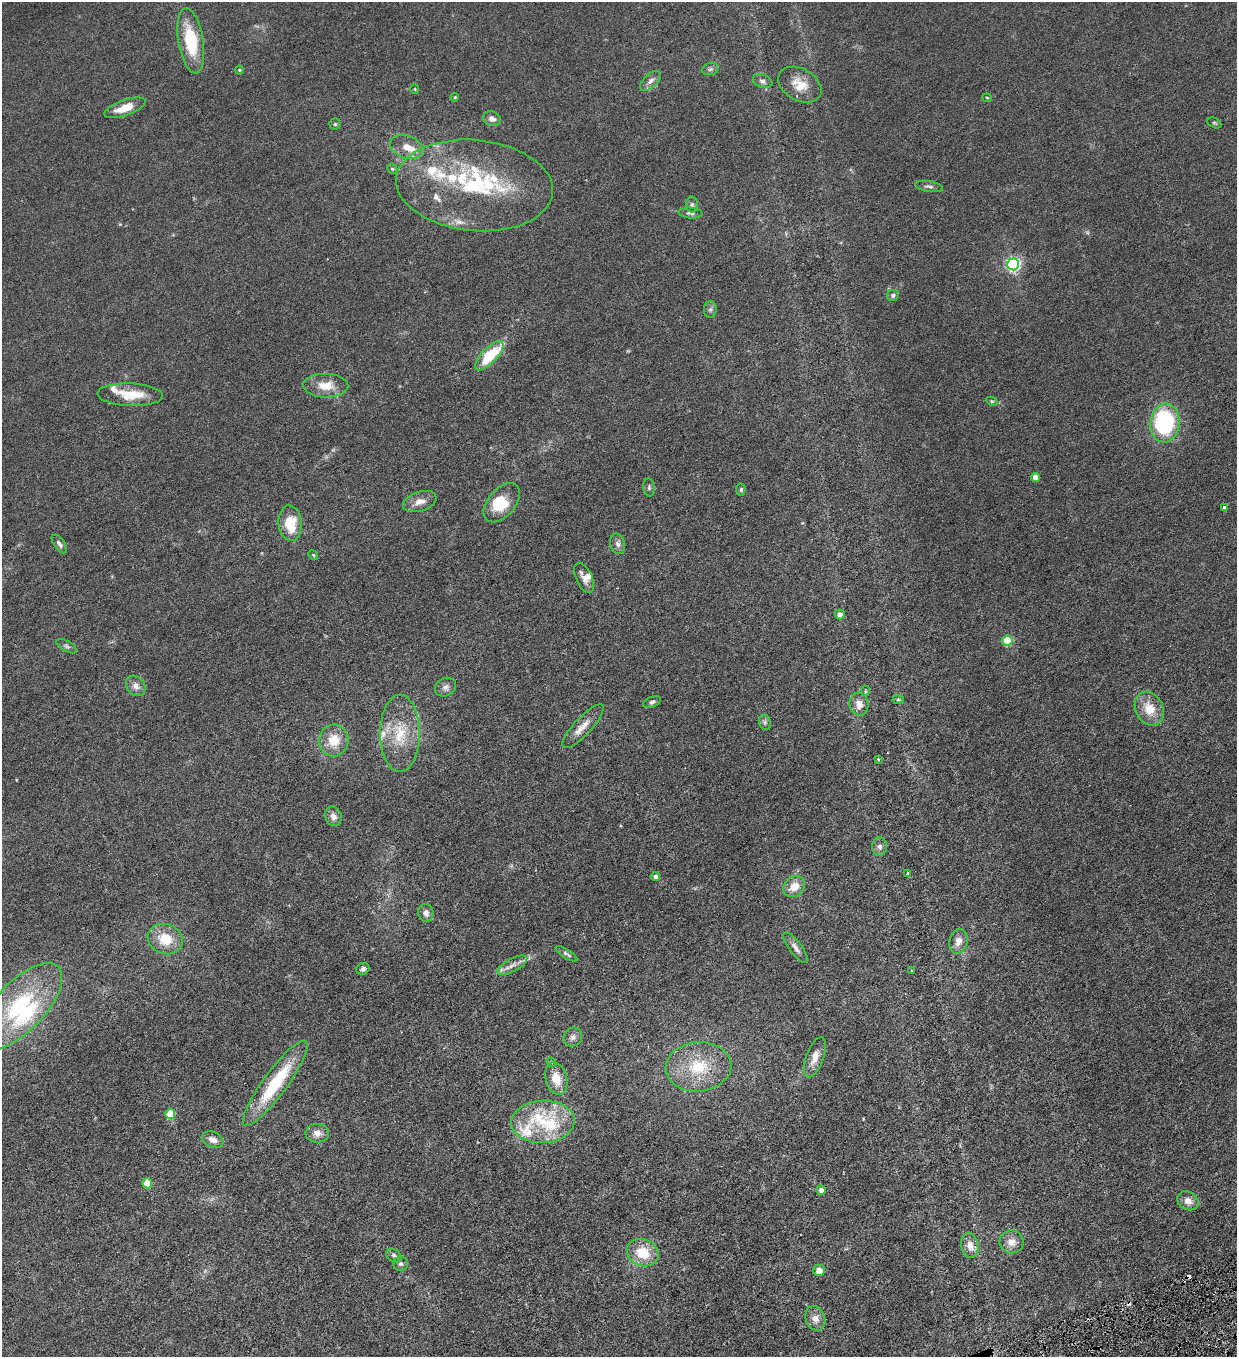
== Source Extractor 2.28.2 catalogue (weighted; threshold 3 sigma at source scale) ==
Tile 6 of 4 x 4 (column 2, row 2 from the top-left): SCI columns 1516-2750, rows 2711-4065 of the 5372 x 5421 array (HDU 1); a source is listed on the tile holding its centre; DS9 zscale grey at full resolution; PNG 1239 x 1359 px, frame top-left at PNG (2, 2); each listed source drawn as its Kron ellipse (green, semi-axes under 4 px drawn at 4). Shown black and unused: <1% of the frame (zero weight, under 3 of 6 exposures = <1% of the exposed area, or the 3 px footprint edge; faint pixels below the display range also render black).
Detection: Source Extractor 2.28.2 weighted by HDU 2 'WHT'; one run over the whole footprint, this tile lists its part. Background 0.0136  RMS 0.0032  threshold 0.0131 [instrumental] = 3 sigma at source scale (4.09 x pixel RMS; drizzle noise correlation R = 1.36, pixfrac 0.8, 0.05/0.05 arcsec/px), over >= 5 px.
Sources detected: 110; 2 too faint to see at this stretch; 1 inside a brighter object's white glare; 2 cosmic-ray / hot-pixel residue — neither listed nor drawn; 18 inside a brighter listed object's ellipse — not listed separately; the other 87 listed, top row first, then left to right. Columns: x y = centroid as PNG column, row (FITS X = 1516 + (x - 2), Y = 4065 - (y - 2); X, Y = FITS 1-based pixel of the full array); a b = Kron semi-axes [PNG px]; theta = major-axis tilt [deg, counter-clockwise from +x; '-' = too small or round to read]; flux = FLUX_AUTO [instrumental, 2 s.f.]
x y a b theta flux
191 41 33 12 -81 13
710 69 8 6 17 0.75
239 70 4 4 - 0.28
650 81 13 6 43 1.4
763 81 10 6 -17 0.92
800 85 23 16 -30 5.2
415 89 5 4 - 0.28
455 97 4 3 - 0.22
987 98 5 4 - 0.29
125 108 22 8 19 5
492 119 9 7 -23 1.4
1214 123 7 4 -26 0.42
335 124 5 5 - 0.38
406 147 17 11 -21 3.1
392 169 5 4 - 0.44
474 185 79 45 -6 41
929 186 14 5 -9 0.92
692 204 8 6 -90 0.71
691 213 12 5 -5 0.86
1013 264 6 6 - 66
893 295 6 5 - 0.57
710 309 8 6 88 0.69
489 356 19 7 46 13
326 386 22 12 -1 4.9
130 395 33 11 -2 6.9
992 401 6 4 -27 0.4
1165 423 19 14 83 38
1035 477 4 4 - 3.1
649 487 9 5 -84 0.6
741 490 6 4 87 0.45
420 502 17 9 18 2.5
502 503 23 13 50 8.3
1224 508 4 4 - 1.2
290 523 18 11 -85 8
59 544 11 5 -55 0.91
618 544 10 7 -75 1.2
313 555 5 4 - 0.37
584 578 16 8 -65 2
840 614 5 5 - 1.5
1007 641 5 5 - 14
67 646 11 5 -29 0.72
136 686 11 9 -51 1.7
446 687 11 9 28 1.4
865 691 5 4 - 0.39
898 700 6 4 -7 0.37
652 702 9 5 23 0.77
859 704 11 9 -81 2.4
1149 709 18 14 -64 5.4
765 722 8 6 -70 0.68
583 726 29 8 47 3.4
400 733 38 20 -90 11
334 740 16 14 88 5.8
878 759 4 3 - 0.34
333 816 10 8 -69 1.6
880 847 9 7 87 1.2
908 874 4 3 - 0.63
655 876 5 4 - 1.1
794 887 11 9 43 3.5
426 913 9 7 -81 1.4
165 939 18 15 -21 7.5
958 941 12 9 76 2.3
796 948 18 6 -53 1.6
566 954 12 4 -33 0.7
512 965 16 6 28 1.8
363 969 7 5 24 0.74
912 971 3 3 - 0.38
20 1007 55 24 46 29
573 1037 10 9 - 1.2
815 1057 21 8 70 2.9
551 1062 5 4 - 0.32
698 1067 33 24 5 13
556 1079 16 10 -75 4.7
275 1083 52 12 54 19
170 1114 5 5 - 6.8
543 1122 31 21 3 13
317 1133 12 9 0 2.1
213 1140 11 7 -23 1.8
147 1183 5 5 - 8.7
821 1190 5 4 - 1.5
1188 1201 11 9 -30 2.2
1011 1242 12 11 - 2.6
970 1245 13 8 -78 2.7
643 1252 16 13 -23 7.7
394 1255 8 6 -35 0.84
401 1264 7 7 - 0.73
819 1270 6 5 - 2.4
815 1318 12 9 -65 2.2